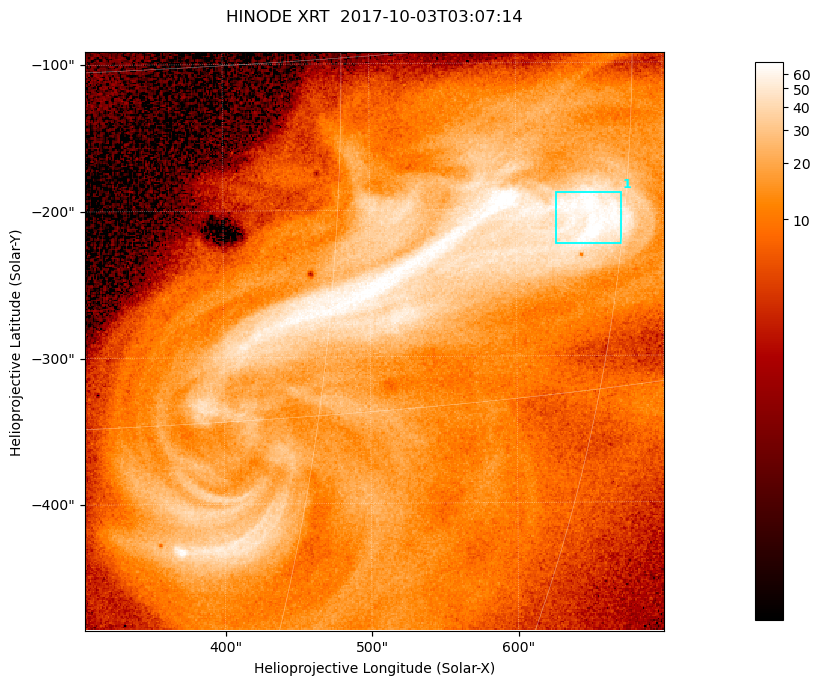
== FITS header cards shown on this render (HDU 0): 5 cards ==
TELESCOP= 'HINODE  '           /
INSTRUME= 'XRT     '           /
DATE_OBS= '2017-10-03T03:07:14.651' /
CTYPE1  = 'Solar-X '           /
CTYPE2  = 'Solar-Y '           /

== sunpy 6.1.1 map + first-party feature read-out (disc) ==
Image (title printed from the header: HINODE XRT  2017-10-03T03:07:14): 384 x 384 px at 1.03 arcsec/px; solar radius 958 arcsec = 932 px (partial field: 5.4% of the solar disc is inside the frame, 100% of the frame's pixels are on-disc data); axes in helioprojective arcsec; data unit not stated in the header (colour bar unlabelled)
Orientation: roll -0.357 deg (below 1 deg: not rotated)
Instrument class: DISC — disc imager (sunpy class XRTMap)
Bright regions (active regions / flare kernels): reference = the on-disc median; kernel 3 px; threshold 5 sigma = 49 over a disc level ~11.8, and >= 1.15x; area >= 147 px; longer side >= 5 px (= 5.1 arcsec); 1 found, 1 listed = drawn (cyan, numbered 1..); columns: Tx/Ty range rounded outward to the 5 arcsec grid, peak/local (2 s.f.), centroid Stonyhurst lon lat
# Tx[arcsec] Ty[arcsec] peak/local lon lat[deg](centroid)
1 625..675 -225..-185 6.5 +43 -7